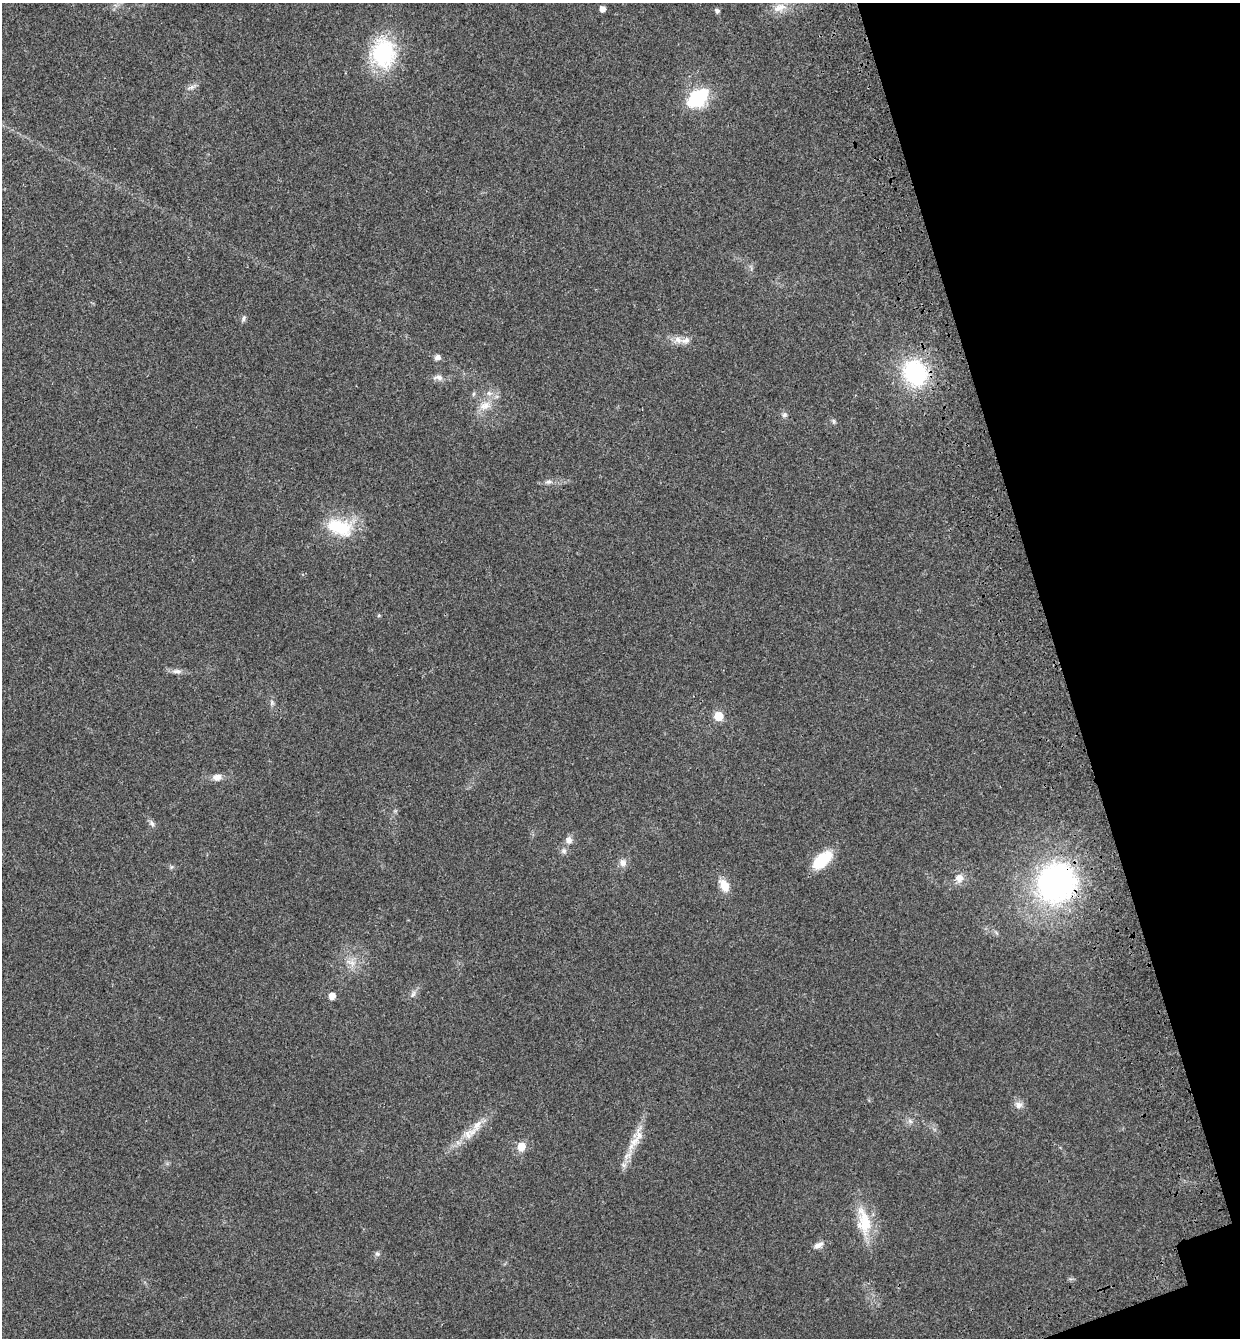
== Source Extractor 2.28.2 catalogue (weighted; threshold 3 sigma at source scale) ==
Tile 12 of 4 x 4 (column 4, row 3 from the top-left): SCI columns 3985-5222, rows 1457-2792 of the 5439 x 5585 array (HDU 1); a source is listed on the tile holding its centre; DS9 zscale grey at full resolution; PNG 1242 x 1340 px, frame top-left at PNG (2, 3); no overlay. Shown black and unused: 15% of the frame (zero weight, under 3 of 4 exposures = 9% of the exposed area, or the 3 px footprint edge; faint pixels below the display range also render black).
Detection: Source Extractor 2.28.2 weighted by HDU 2 'WHT'; one run over the whole footprint, this tile lists its part. Background 0.0211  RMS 0.003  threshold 0.0134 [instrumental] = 3 sigma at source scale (4.5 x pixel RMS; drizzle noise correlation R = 1.50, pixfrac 1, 0.0396/0.0396 arcsec/px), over >= 5 px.
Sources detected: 45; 2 inside a brighter listed object's ellipse — not listed separately; the other 43 listed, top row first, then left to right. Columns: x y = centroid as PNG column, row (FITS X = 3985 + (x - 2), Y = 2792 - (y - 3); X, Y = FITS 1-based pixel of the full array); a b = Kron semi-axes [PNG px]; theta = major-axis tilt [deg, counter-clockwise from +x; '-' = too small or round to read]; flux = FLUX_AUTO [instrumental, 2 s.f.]
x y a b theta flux
779 7 20 11 19 3.7
602 9 5 5 - 1.9
717 11 5 5 - 0.95
383 53 30 25 87 28
191 87 12 5 18 1.1
698 98 24 16 37 17
243 319 9 6 67 0.76
678 340 12 10 -17 2.3
437 357 7 6 - 1.2
915 373 24 21 -53 33
438 377 16 7 -5 1.7
489 393 7 6 - 0.99
473 394 6 4 71 0.46
485 405 17 10 13 3.5
784 415 7 7 - 0.86
833 421 8 5 -62 0.56
549 482 11 6 11 1.1
340 527 36 20 -15 14
379 615 5 4 - 0.35
177 671 15 6 -4 1.5
272 702 8 6 -89 0.78
718 716 6 5 - 10
217 777 12 8 6 2
152 823 11 6 -57 1.1
569 840 9 8 - 1.6
564 851 8 7 - 1
822 860 24 12 42 11
623 863 11 10 - 1.7
171 867 6 4 46 0.46
959 878 12 11 - 2.4
1056 883 39 36 54 82
724 885 16 9 -63 4.3
352 963 12 9 -55 2.3
413 994 11 5 67 1
332 996 5 5 - 3.1
1019 1105 10 8 -4 1.8
910 1121 8 5 -46 0.82
477 1125 20 9 57 3.6
634 1142 33 12 62 6.3
521 1146 7 7 - 4.3
864 1222 40 17 -80 11
818 1245 13 7 29 1.7
377 1254 7 7 - 0.69
Overlapping masked pixels (flux is a lower limit): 2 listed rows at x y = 915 373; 1056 883